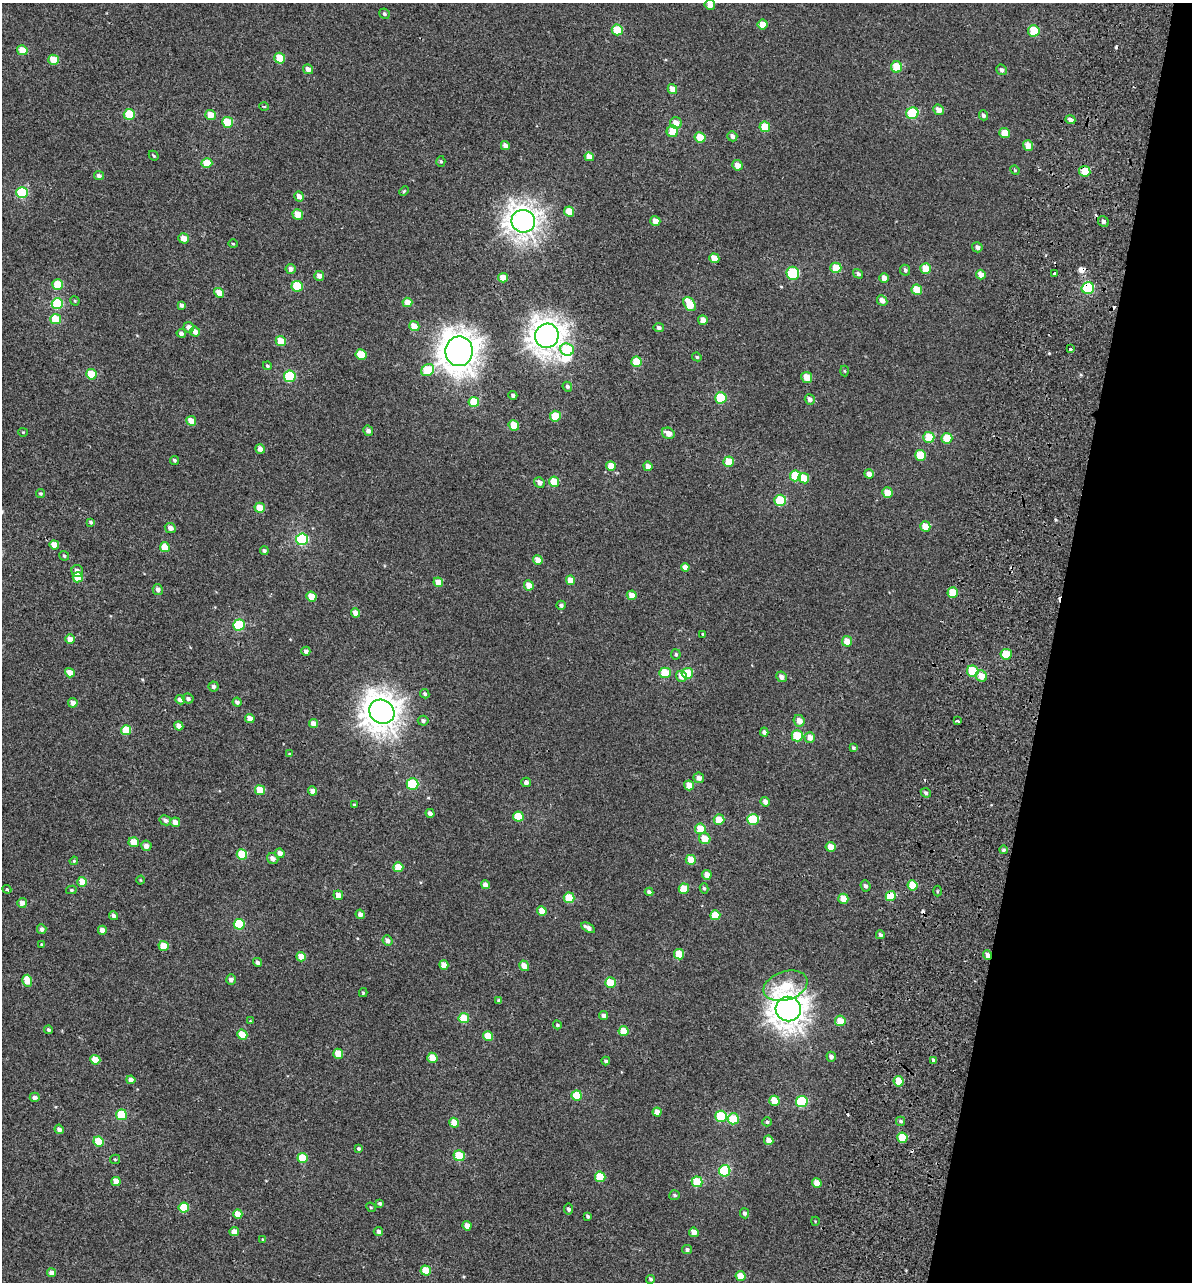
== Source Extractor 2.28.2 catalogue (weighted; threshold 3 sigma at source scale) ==
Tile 8 of 4 x 4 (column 4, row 2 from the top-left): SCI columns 3969-5158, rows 2721-4000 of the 5614 x 5431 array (HDU 1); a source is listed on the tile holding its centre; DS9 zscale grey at full resolution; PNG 1194 x 1284 px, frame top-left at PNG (2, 3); each listed source drawn as its Kron ellipse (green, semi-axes under 4 px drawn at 4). Shown black and unused: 12% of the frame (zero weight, under 2 of 3 exposures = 11% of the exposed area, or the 3 px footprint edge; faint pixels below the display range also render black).
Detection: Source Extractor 2.28.2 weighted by HDU 2 'WHT'; one run over the whole footprint, this tile lists its part. Background -4.53e-05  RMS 0.0051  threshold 0.0228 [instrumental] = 3 sigma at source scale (4.5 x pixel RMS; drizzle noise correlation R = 1.50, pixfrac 1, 0.0396/0.0396 arcsec/px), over >= 5 px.
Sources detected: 313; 2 inside a brighter object's white glare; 9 cosmic-ray / hot-pixel residue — neither listed nor drawn; the other 302 listed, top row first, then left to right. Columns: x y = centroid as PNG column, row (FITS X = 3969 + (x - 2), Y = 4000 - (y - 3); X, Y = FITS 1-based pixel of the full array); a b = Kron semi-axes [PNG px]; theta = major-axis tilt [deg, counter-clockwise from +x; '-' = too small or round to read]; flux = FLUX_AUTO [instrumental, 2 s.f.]
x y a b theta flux
710 5 5 5 - 3.3
384 14 5 5 - 1
763 25 5 5 - 5.6
617 30 5 5 - 13
1034 31 6 5 - 13
22 50 5 4 - 6.9
280 58 5 5 - 11
53 60 5 5 - 8.5
897 67 5 5 - 13
308 69 5 4 - 2.7
1002 70 6 5 - 1.2
672 89 5 4 - 4.5
264 106 5 3 - 0.49
938 110 6 5 - 3.2
912 113 6 6 - 28
129 114 6 5 - 14
210 115 5 5 - 6.9
983 115 5 4 - 1.3
1070 120 5 4 - 1.9
228 122 5 5 - 14
676 123 6 5 - 4.2
765 127 5 5 - 9.9
672 131 6 5 - 9.4
1005 133 5 5 - 7.4
732 136 5 4 - 1.6
700 137 5 5 - 9.8
1028 145 5 5 - 5.4
505 146 5 4 - 2.5
154 156 5 3 - 0.5
589 157 5 4 - 4.6
441 161 5 4 - 0.77
207 163 5 5 - 10
737 165 5 5 - 4.4
1015 170 5 4 - 0.55
1085 171 5 5 - 10
99 176 5 4 - 1.4
404 191 5 3 - 0.55
22 193 6 5 - 33
299 196 5 4 - 3
569 212 5 5 - 6.5
298 215 5 5 - 5.7
523 221 12 11 - 360
655 221 5 5 - 3.8
1103 222 6 5 - 1.4
184 238 5 5 - 4.8
233 244 5 3 - 0.44
977 247 5 5 - 1.7
714 258 5 5 - 6.9
836 268 5 5 - 9.7
926 268 5 5 - 9.4
290 269 5 5 - 2
905 270 5 5 - 1.3
793 273 6 6 - 33
858 274 5 4 - 1.3
981 274 5 4 - 4.4
1054 274 3 3 - 4.1
319 276 5 5 - 2.7
503 278 5 4 - 6.3
884 278 5 4 - 3.3
58 284 5 5 - 12
297 286 5 5 - 16
1088 288 6 6 - 34
917 290 5 5 - 8.3
219 293 5 4 - 5
882 300 5 5 - 2.8
75 301 5 3 - 0.5
407 302 5 5 - 4.9
57 303 6 5 - 30
690 304 7 5 -57 13
181 305 4 3 - 1.3
56 319 5 5 - 12
703 320 5 4 - 4.2
414 326 5 5 - 5.4
189 327 5 5 - 2.7
659 327 5 4 - 1.3
195 332 5 5 - 3.3
181 333 4 4 - 1.6
547 336 12 11 - 450
281 341 5 5 - 8.4
1070 349 3 3 - 2.6
567 350 7 6 - 16
459 351 15 14 - 600
361 355 5 5 - 12
697 357 5 4 - 0.63
636 362 5 5 - 9.6
267 366 5 3 - 0.76
428 370 7 5 33 14
845 371 5 3 - 0.49
91 374 5 5 - 14
290 376 6 5 - 28
807 377 5 5 - 6.9
567 387 5 4 - 1
513 395 4 4 - 1.1
721 398 5 5 - 20
810 399 5 5 - 2.4
474 402 5 5 - 12
555 416 5 5 - 12
191 421 5 4 - 6
514 425 5 5 - 9.2
368 431 5 5 - 2
23 432 4 4 - 0.51
668 433 6 5 - 4.1
929 437 5 5 - 11
947 438 5 5 - 12
260 449 5 4 - 2.8
920 455 5 5 - 12
174 460 4 4 - 0.84
729 462 5 5 - 12
611 466 5 4 - 5.9
648 466 5 4 - 3.2
869 474 5 4 - 3
795 476 5 5 - 14
804 478 5 5 - 7.8
539 482 6 5 - 2.4
554 482 5 5 - 10
887 493 5 5 - 5.5
41 494 4 4 - 0.64
780 500 6 5 - 23
260 508 5 5 - 8.1
91 522 4 4 - 0.8
925 526 5 5 - 6.7
170 528 6 5 - 2.4
302 539 6 6 - 45
54 545 5 4 - 5.8
165 547 5 4 - 9.5
264 551 4 4 - 0.99
64 556 5 4 - 0.82
538 560 5 4 - 4.6
685 567 4 4 - 2.9
77 571 6 5 - 2.3
78 577 5 5 - 9.2
571 580 5 4 - 6.3
438 582 5 4 - 6
529 585 5 5 - 5
158 590 5 5 - 1.7
953 592 5 5 - 9.7
632 595 5 4 - 4.6
311 597 5 5 - 7.8
561 605 5 4 - 1.4
356 613 4 4 - 4.3
239 625 6 5 - 30
703 634 3 3 - 0.48
70 639 5 4 - 4.3
847 641 5 5 - 6
306 651 4 4 - 1.6
676 654 5 5 - 0.83
1006 654 5 5 - 14
973 671 6 5 - 17
70 673 5 4 - 6
665 673 5 5 - 14
687 673 5 5 - 13
681 676 5 5 - 4.4
981 676 6 5 - 5.5
782 677 5 5 - 2.5
213 686 5 5 - 1.4
425 694 5 4 - 0.98
188 699 6 5 - 1.4
180 700 5 4 - 2.2
237 702 4 4 - 1.4
73 703 5 4 - 2.9
382 712 13 11 -37 510
250 719 5 4 - 3.9
423 721 5 5 - 1.2
799 721 6 5 - 3.7
958 721 4 3 - 1.5
313 724 5 4 - 4.3
179 726 4 4 - 3.5
126 730 5 5 - 12
764 732 4 4 - 1.5
797 736 5 5 - 17
810 737 5 5 - 3.9
853 748 4 3 - 0.81
289 754 4 4 - 0.42
699 778 5 5 - 2.7
526 782 5 4 - 2.1
412 784 6 5 - 27
689 785 5 4 - 5.6
260 790 5 5 - 9.9
313 791 4 4 - 3.8
926 793 5 4 - 1.1
765 802 5 4 - 2.3
354 805 3 3 - 0.65
430 813 4 4 - 1.5
518 816 5 5 - 12
719 819 5 5 - 7.3
753 819 6 5 - 23
165 820 6 5 - 1.7
175 822 5 4 - 3.9
700 829 5 5 - 9.8
705 839 6 5 - 7.5
134 842 5 5 - 7.1
146 846 5 5 - 3
831 847 5 5 - 5.6
1003 850 4 4 - 0.84
280 853 5 4 - 3.1
242 854 5 5 - 13
273 859 6 5 - 2.4
691 860 5 5 - 7.3
74 861 4 3 - 0.48
398 867 5 5 - 11
707 875 5 4 - 4.2
140 880 4 3 - 0.35
82 882 5 4 - 8.3
485 885 4 4 - 3.5
913 885 5 5 - 11
865 886 5 5 - 1.3
704 888 5 4 - 0.86
7 889 4 4 - 0.59
684 889 5 5 - 8.4
71 890 5 4 - 0.73
937 891 5 3 - 0.53
649 892 4 4 - 1.4
338 895 5 4 - 3.8
891 896 5 5 - 15
569 898 5 5 - 12
843 899 5 5 - 7.2
22 903 5 5 - 2.9
542 911 5 4 - 5
360 914 5 4 - 2
715 915 5 5 - 10
113 916 5 4 - 1.7
239 924 5 5 - 26
588 928 8 4 -30 2.3
42 929 5 4 - 1.5
102 930 4 4 - 3.2
880 935 4 4 - 1.1
387 941 5 4 - 2.4
42 944 3 3 - 0.66
164 946 5 5 - 7.8
679 954 5 5 - 9.4
987 955 5 4 - 2.6
301 957 5 4 - 6.1
257 962 4 4 - 1.4
444 965 5 4 - 4.1
524 966 5 5 - 3.7
231 980 5 4 - 1.9
27 981 6 5 - 8.6
610 983 5 5 - 13
785 986 22 14 18 15
363 993 4 4 - 0.54
499 1001 4 4 - 1.3
788 1009 12 12 - 520
604 1016 4 4 - 2.3
464 1018 5 5 - 13
250 1021 4 3 - 0.38
840 1021 5 5 - 6.8
557 1025 4 4 - 0.65
48 1030 4 4 - 0.94
624 1031 5 5 - 10
242 1035 5 5 - 10
488 1036 5 5 - 8.3
338 1054 5 5 - 9.1
831 1057 5 4 - 1.9
432 1058 5 5 - 6.9
95 1060 5 4 - 6.3
933 1060 4 3 - 0.91
606 1061 4 4 - 1.1
131 1080 4 4 - 2.3
899 1081 5 5 - 9.2
577 1096 5 5 - 15
35 1097 5 4 - 2.1
774 1101 5 5 - 8.8
802 1102 6 5 - 30
657 1112 4 4 - 3.8
121 1115 5 5 - 20
721 1116 6 5 - 26
733 1119 5 5 - 14
901 1121 4 4 - 1
767 1122 5 4 - 0.93
454 1123 5 4 - 6.9
59 1129 5 4 - 1.9
902 1138 5 5 - 13
769 1140 5 4 - 4.4
99 1141 5 5 - 15
359 1149 4 4 - 0.7
459 1156 5 5 - 15
302 1158 5 5 - 11
115 1159 5 4 - 0.59
725 1171 6 5 - 38
600 1177 5 5 - 13
116 1181 4 4 - 4.7
697 1182 5 5 - 15
817 1183 5 4 - 4.8
675 1195 5 5 - 0.91
380 1203 4 3 - 0.84
184 1207 5 5 - 15
371 1207 5 4 - 0.52
568 1209 5 4 - 1.1
744 1213 5 4 - 1.3
238 1214 5 4 - 7.6
587 1216 3 3 - 0.78
815 1221 4 3 - 0.34
467 1226 4 4 - 4.1
234 1232 4 4 - 3.8
378 1232 5 4 - 1.8
694 1232 5 4 - 4.7
262 1239 4 2 - 0.4
687 1250 5 4 - 1.1
426 1270 5 5 - 9.7
51 1273 4 4 - 2.9
740 1276 5 5 - 6.7
651 1279 4 4 - 0.88
Overlapping masked pixels (flux is a lower limit): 4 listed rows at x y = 1085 171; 1088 288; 891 896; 987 955
Isophote crosses this tile's border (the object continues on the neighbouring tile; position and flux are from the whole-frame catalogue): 1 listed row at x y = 710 5